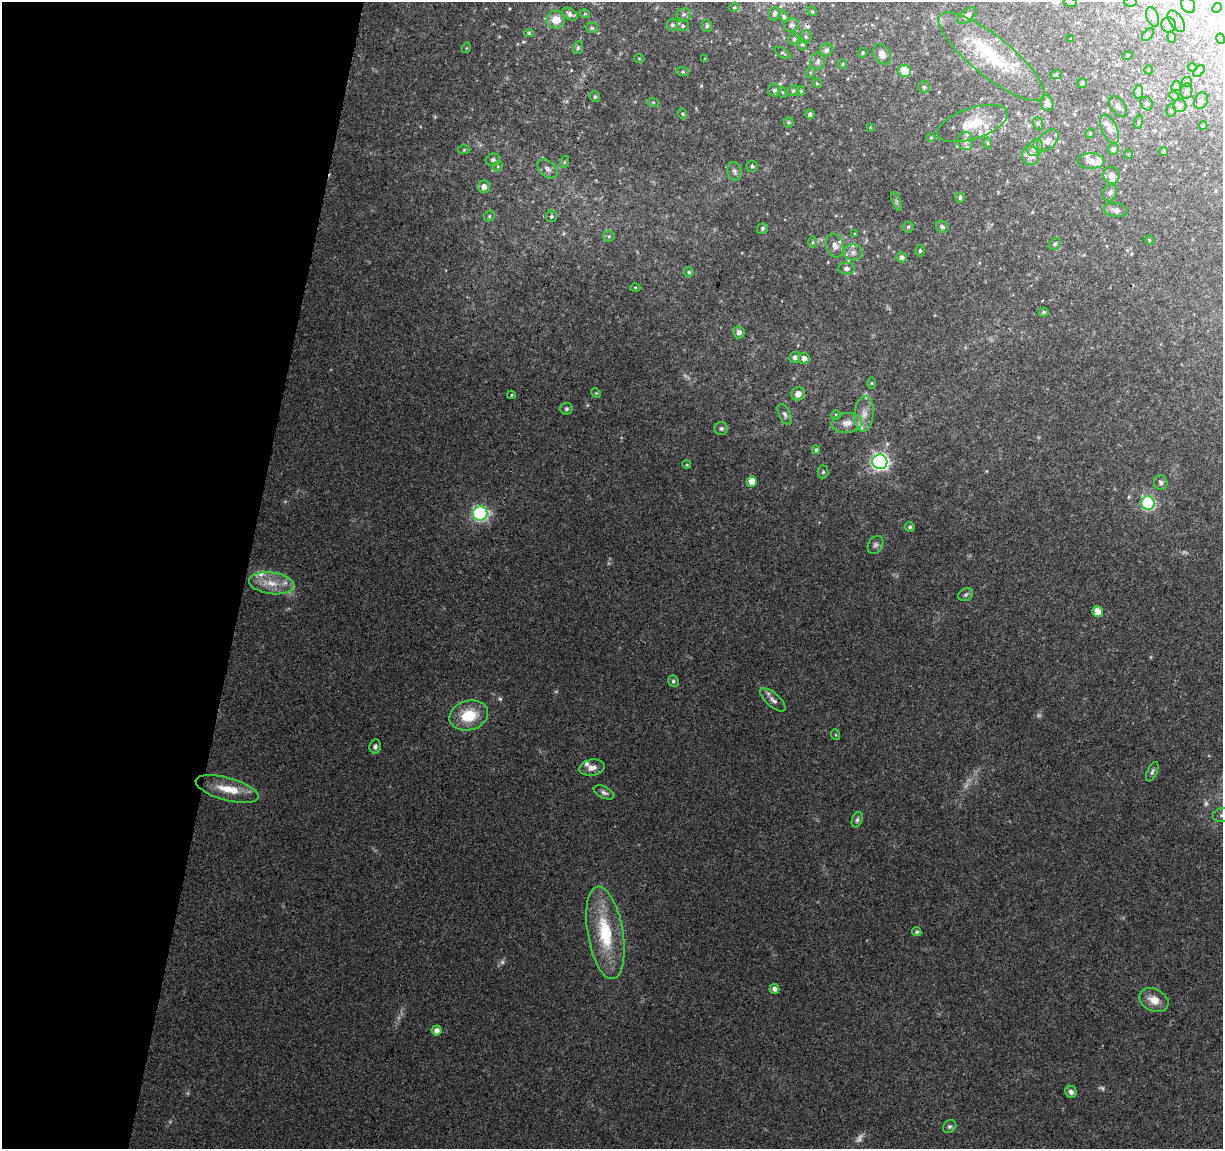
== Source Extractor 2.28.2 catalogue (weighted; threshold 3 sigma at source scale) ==
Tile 9 of 4 x 4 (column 1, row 3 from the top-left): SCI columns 1-1221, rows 1372-2518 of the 4891 x 5096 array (HDU 1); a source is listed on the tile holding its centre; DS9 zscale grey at full resolution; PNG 1225 x 1151 px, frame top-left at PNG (2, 2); each listed source drawn as its Kron ellipse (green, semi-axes under 4 px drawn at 4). Shown black and unused: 20% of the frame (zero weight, under 3 of 4 exposures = <1% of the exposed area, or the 3 px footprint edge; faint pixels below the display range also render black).
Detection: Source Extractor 2.28.2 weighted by HDU 2 'WHT'; one run over the whole footprint, this tile lists its part. Background 0.0914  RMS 0.0061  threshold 0.0273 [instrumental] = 3 sigma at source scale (4.5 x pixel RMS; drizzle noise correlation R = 1.50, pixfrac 1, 0.0396/0.0396 arcsec/px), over >= 5 px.
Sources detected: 199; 11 too faint to see at this stretch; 1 cosmic-ray / hot-pixel residue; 1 long thin detection or spike segment (spike, bleed or trail) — neither listed nor drawn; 23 inside a brighter listed object's ellipse — not listed separately; the other 163 listed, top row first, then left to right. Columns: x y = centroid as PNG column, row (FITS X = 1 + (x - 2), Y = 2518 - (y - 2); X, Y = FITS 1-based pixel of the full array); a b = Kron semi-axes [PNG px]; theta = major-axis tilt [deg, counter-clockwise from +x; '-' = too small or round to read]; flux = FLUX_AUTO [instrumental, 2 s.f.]
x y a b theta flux
1070 2 7 4 -9 1.1
1130 2 6 5 - 0.85
1188 5 8 6 -59 1.6
734 7 5 4 - 0.67
1217 8 5 4 - 0.81
812 11 5 4 - 0.64
570 14 8 5 -30 2.1
585 14 5 3 - 0.61
684 14 7 6 - 1.6
775 14 6 5 - 1.9
784 16 6 4 -53 1.1
967 16 11 6 38 2.5
1153 17 10 6 -71 2.2
556 20 9 8 - 8
1176 21 12 6 -56 2.4
672 25 6 5 - 1.2
791 25 7 7 - 2.3
1169 25 7 7 - 2.3
683 26 6 5 - 1.2
707 26 6 5 - 1.2
592 28 6 5 - 1.2
529 33 5 4 - 0.95
1148 35 7 4 52 0.99
806 37 6 5 - 1.2
1172 37 5 4 - 0.86
794 39 5 5 - 1.3
1071 39 3 2 - 0.39
1221 39 5 3 - 0.63
802 44 6 4 -61 1.1
466 48 5 3 - 0.54
578 48 6 5 - 1.1
826 50 7 6 - 2.2
783 53 9 3 -30 0.79
863 53 5 4 - 0.74
882 54 11 8 -54 4.9
1127 56 5 3 - 0.56
992 57 66 20 -39 40
639 58 5 3 - 0.49
705 59 4 3 - 0.46
818 61 9 7 77 2.3
843 64 5 3 - 0.56
1192 67 4 4 - 0.6
1148 70 4 3 - 0.44
905 71 6 6 - 12
1199 71 7 4 45 1.1
683 72 6 4 -6 0.94
811 72 5 3 - 0.79
1056 75 6 3 21 0.69
1187 82 5 5 - 0.87
817 83 5 4 - 0.65
1082 83 5 4 - 1.3
1176 86 5 4 - 1.5
924 87 6 6 - 1.2
775 90 6 6 - 1.5
793 91 6 5 - 1
801 91 4 4 - 0.93
1186 91 7 6 - 1.6
782 92 5 3 - 0.61
1139 92 7 4 89 1.3
1174 96 5 4 - 0.69
595 97 5 5 - 1
1201 101 8 6 64 1.9
653 102 6 4 -18 0.78
1047 103 8 6 -70 2.7
1147 104 7 6 - 1.4
1180 105 7 6 - 1.5
1118 106 12 7 -54 3
1171 111 6 5 - 0.95
683 114 5 3 - 0.65
810 114 4 4 - 1.8
788 122 5 5 - 0.95
1139 122 7 3 81 0.72
973 123 37 15 18 18
1038 123 6 5 - 1
1203 125 4 4 - 1.2
870 127 3 2 - 0.44
1110 129 15 7 -66 4
1090 133 5 4 - 0.82
931 138 5 3 - 0.53
1048 140 13 8 45 3.9
965 141 9 7 -86 2.9
988 143 6 4 -88 0.9
1035 148 9 7 51 2.9
1113 149 6 5 - 1.7
464 150 6 4 2 0.81
1164 151 4 4 - 1
1128 154 5 3 - 0.47
1031 156 9 8 - 5.8
493 160 7 6 - 1.6
1091 161 13 7 -1 3.9
564 162 6 4 71 0.81
498 166 5 4 - 0.78
752 166 6 5 - 1.1
548 169 11 7 -40 3
735 171 9 7 -73 1.9
1112 175 8 8 - 3.9
484 187 6 6 - 3.6
1110 193 8 6 72 1.6
960 198 5 5 - 1.3
897 201 10 3 -69 1.2
1116 210 12 7 -7 2.6
489 216 6 4 48 0.93
552 216 5 5 - 1.2
908 227 6 5 - 1.2
942 227 7 5 -37 1.5
762 228 5 5 - 1.3
855 234 4 4 - 0.58
609 236 6 5 - 0.97
1149 240 5 4 - 0.68
813 242 6 4 -90 0.75
1055 244 7 5 44 1.2
835 246 12 8 -72 4.2
920 251 6 4 89 1
853 252 9 8 - 3.1
902 257 5 5 - 2
846 268 8 6 -1 1.9
689 272 5 4 - 1
635 287 5 3 - 0.57
1044 312 5 4 - 0.89
739 332 6 5 - 2.5
795 357 5 5 - 2.1
804 358 6 5 - 3.3
872 383 6 4 -90 0.61
596 393 5 4 - 0.67
798 394 7 6 - 4
511 395 4 4 - 0.71
567 409 6 6 - 1.3
785 414 11 5 -62 1.9
864 414 18 9 84 6.4
836 415 5 4 - 0.78
847 423 15 10 5 6
721 428 6 6 - 1.4
816 450 4 4 - 1.1
880 462 7 7 - 200
687 465 4 3 - 0.56
823 472 6 5 - 1.1
752 481 5 5 - 7.4
1161 483 7 7 - 1.9
1148 503 7 6 - 88
480 513 7 7 - 130
910 527 5 5 - 1.3
875 545 9 7 57 1.9
272 583 23 11 -7 12
966 595 8 6 38 1.4
1098 611 5 5 - 7.4
673 681 6 5 - 1.3
773 700 16 6 -41 3.1
469 716 20 14 16 21
836 735 5 3 - 0.62
375 746 7 6 - 1.6
592 768 13 8 10 4.7
1152 772 10 5 65 1.5
227 789 32 11 -15 14
604 792 11 5 -24 2
1222 815 9 6 13 2.6
857 820 8 5 68 1.5
917 932 5 4 - 1.1
605 933 47 17 -80 42
774 989 5 5 - 2.6
1154 1000 15 11 -27 8.3
437 1030 5 5 - 3.6
1071 1092 6 5 - 2.5
950 1127 7 6 - 1.3
Isophote crosses this tile's border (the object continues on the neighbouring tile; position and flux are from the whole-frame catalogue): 4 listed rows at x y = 1070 2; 1130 2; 1188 5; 1222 815